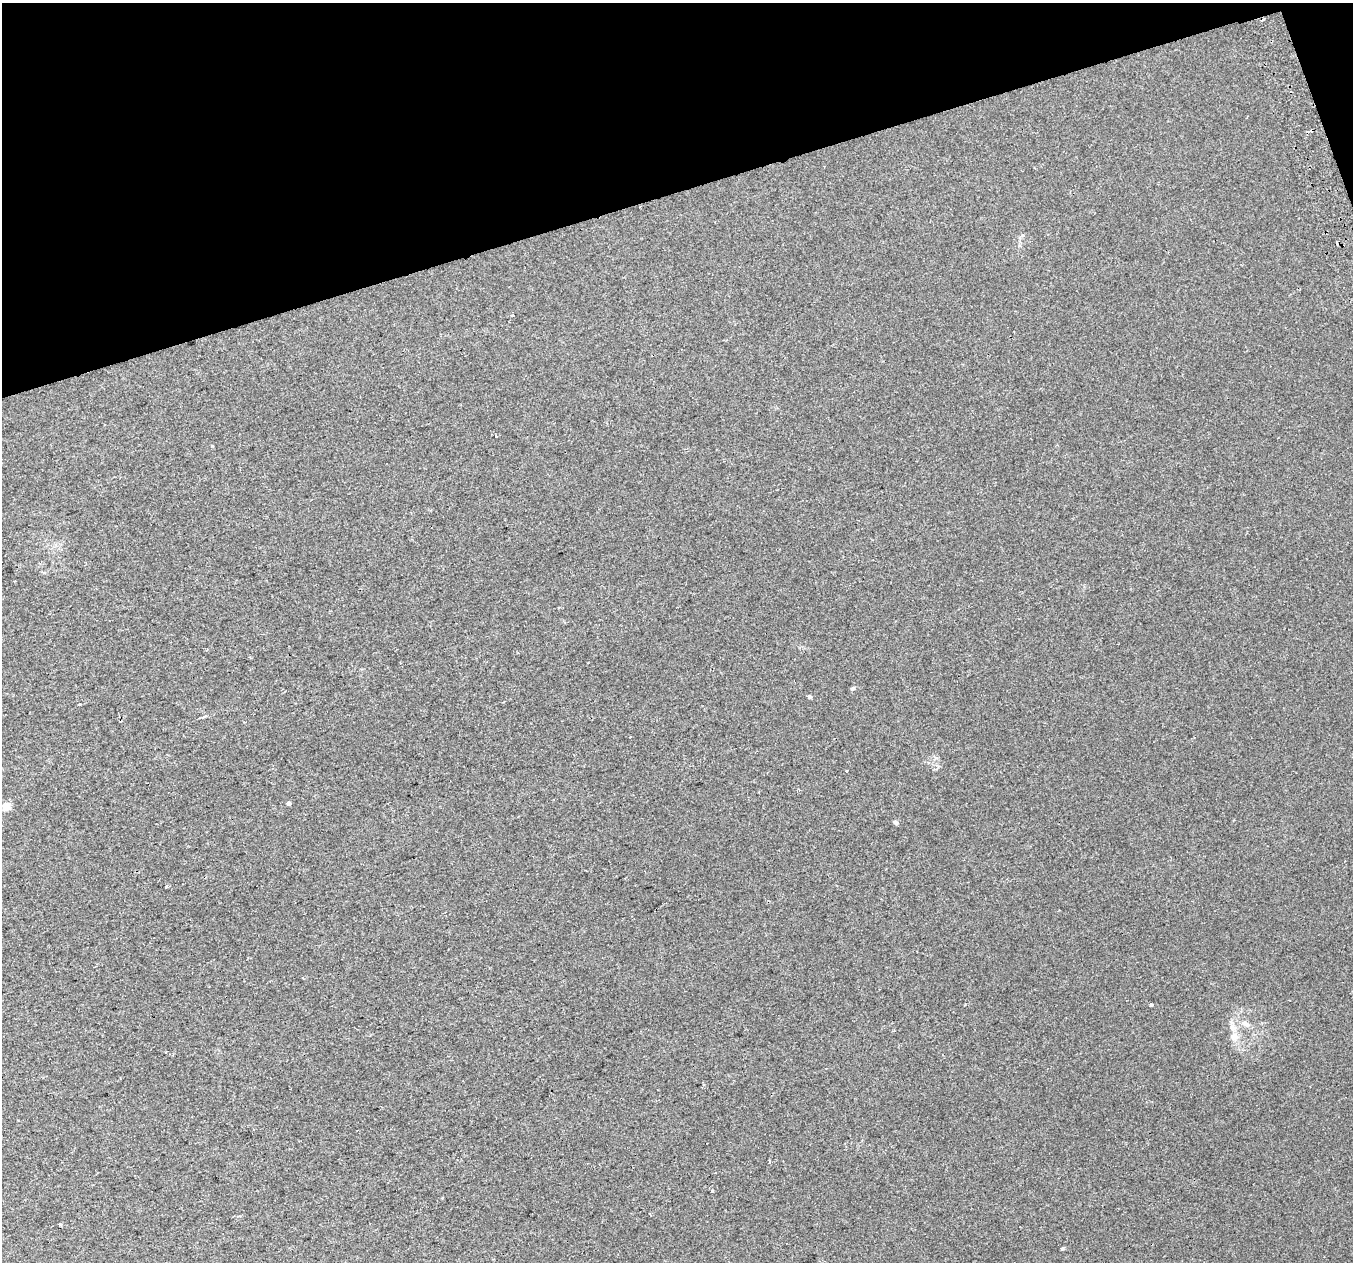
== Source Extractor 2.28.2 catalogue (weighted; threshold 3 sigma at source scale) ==
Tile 3 of 4 x 4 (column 3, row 1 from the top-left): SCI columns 2743-4093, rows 3914-5173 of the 5483 x 5253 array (HDU 1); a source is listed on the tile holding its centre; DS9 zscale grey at full resolution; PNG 1355 x 1264 px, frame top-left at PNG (2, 3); no overlay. Shown black and unused: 16% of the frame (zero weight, under 2 of 3 exposures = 2% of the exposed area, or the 3 px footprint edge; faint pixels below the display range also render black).
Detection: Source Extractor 2.28.2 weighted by HDU 2 'WHT'; one run over the whole footprint, this tile lists its part. Background 0.00652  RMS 0.006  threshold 0.0272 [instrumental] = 3 sigma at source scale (4.5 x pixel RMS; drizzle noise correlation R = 1.50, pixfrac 1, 0.0396/0.0396 arcsec/px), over >= 5 px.
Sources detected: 20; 3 cosmic-ray / hot-pixel residue — not listed; the other 17 listed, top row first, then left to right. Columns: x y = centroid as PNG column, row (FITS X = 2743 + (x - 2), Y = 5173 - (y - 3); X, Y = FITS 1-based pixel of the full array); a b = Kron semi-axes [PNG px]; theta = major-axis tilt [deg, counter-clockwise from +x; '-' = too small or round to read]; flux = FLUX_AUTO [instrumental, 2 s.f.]
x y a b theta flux
496 436 3 2 - 0.6
15 581 3 2 - 0.42
853 688 5 4 - 1.2
810 697 4 4 - 1.1
79 704 3 3 - 0.81
847 772 3 3 - 1.6
289 803 4 3 - 15
6 806 5 5 - 11
896 822 6 5 - 1.1
167 886 4 3 - 0.64
1151 1005 4 3 - 1.5
1245 1024 13 7 -36 3.6
1233 1027 10 8 -56 3.2
1234 1037 9 8 - 4.3
712 1191 3 3 - 0.68
60 1224 3 3 - 1
1062 1248 4 3 - 1.2
Unlisted compact peaks at least as high as the median listed source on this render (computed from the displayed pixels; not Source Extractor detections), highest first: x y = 212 446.